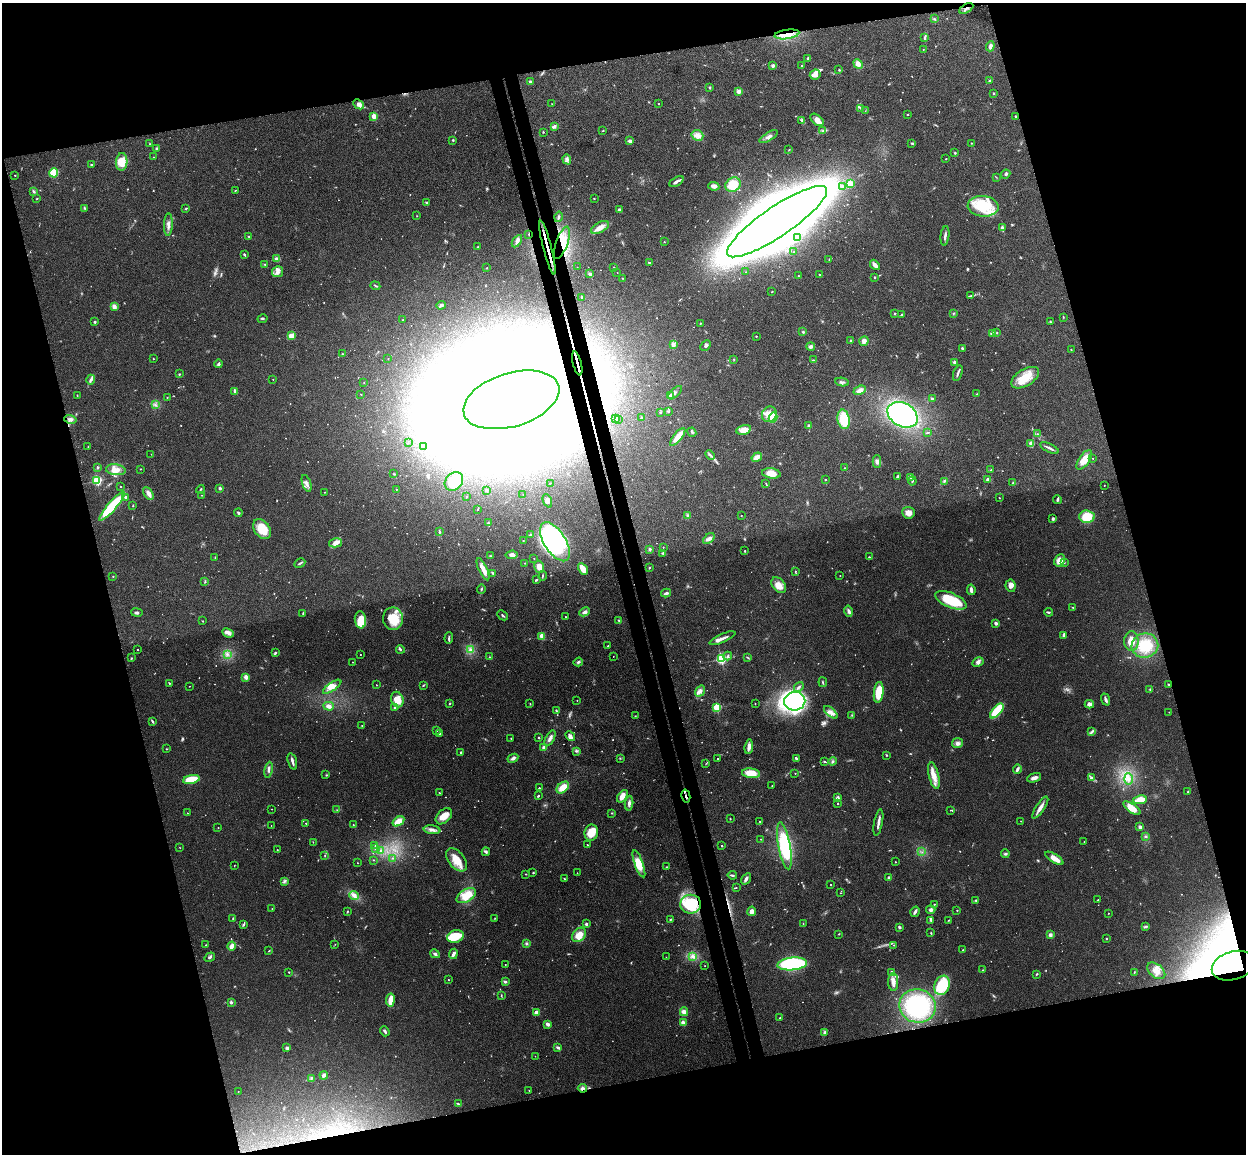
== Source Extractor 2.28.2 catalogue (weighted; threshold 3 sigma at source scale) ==
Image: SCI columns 58-5031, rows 153-4760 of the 5088 x 5029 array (HDU 1 of 3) = the unmasked area's bounding box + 8 px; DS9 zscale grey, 4 x 4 block average (1 PNG px = mean of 4 x 4 image px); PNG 1248 x 1156 px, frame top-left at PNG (2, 3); each listed source drawn as its Kron ellipse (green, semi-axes under 4 px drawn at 4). Shown black and unused: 31% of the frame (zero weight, under 3 of 4 exposures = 6% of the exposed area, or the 3 px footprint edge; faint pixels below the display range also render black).
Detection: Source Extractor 2.28.2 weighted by HDU 2 'WHT'. Background 0.0709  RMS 0.0075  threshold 0.0339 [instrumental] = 3 sigma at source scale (4.5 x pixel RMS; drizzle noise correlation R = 1.50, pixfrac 1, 0.05/0.05 arcsec/px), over >= 5 px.
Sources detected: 911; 30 too faint to see at this stretch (4 x 4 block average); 55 inside a brighter object's white glare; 7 cosmic-ray / hot-pixel residue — neither listed nor drawn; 13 coinciding with a brighter row at this scale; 34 inside a brighter listed object's ellipse — not listed separately; of the other 772, all 500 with FLUX_AUTO >= 1.8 (the completeness limit of this list) listed and drawn (272 fainter detections not listed), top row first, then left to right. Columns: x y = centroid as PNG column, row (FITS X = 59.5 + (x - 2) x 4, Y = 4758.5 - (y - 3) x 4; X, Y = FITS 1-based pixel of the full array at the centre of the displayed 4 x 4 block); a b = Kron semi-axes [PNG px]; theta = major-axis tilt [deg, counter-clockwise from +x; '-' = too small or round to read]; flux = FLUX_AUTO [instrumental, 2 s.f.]
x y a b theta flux
966 8 8 3 30 14
934 19 3 2 - 4.2
787 34 12 4 8 48
924 38 4 2 - 6.1
990 46 5 3 - 15
923 49 2 2 - 2
808 59 3 2 - 7.6
858 64 5 4 - 27
773 66 4 3 - 8.1
802 66 3 2 - 2.6
839 70 2 2 - 3
815 74 5 4 - 32
990 81 4 2 - 5.7
530 82 2 2 - 8.8
710 88 3 2 - 3.3
739 91 3 3 - 22
994 93 2 2 - 3.8
359 104 6 4 -42 18
552 104 2 2 - 1.9
659 104 2 2 - 4.3
861 108 2 2 - 2.9
865 111 2 2 - 1.8
908 115 2 2 - 2.8
374 116 2 2 - 140
1016 116 3 2 - 4.3
802 120 4 2 - 5.5
817 120 7 4 -41 27
554 126 4 3 - 9.4
603 131 2 2 - 2.4
823 131 3 2 - 4.5
543 132 2 2 - 3.6
697 135 6 5 - 24
769 137 10 3 32 18
453 140 2 2 - 5
630 141 4 3 - 14
912 143 4 2 - 5.3
971 143 2 2 - 3.4
150 144 3 2 - 3.1
156 149 3 2 - 4.5
789 150 2 2 - 2.7
955 153 3 2 - 4
153 157 2 2 - 1.8
567 159 5 3 - 12
946 159 2 2 - 3.8
122 162 9 5 85 71
91 165 3 2 - 4.6
54 173 4 4 - 100
1006 174 5 2 - 6.1
15 175 2 2 - 2.6
996 177 2 2 - 2.1
676 182 8 2 29 21
850 183 2 2 - 130
733 185 8 7 - 110
714 186 5 3 - 19
842 187 3 2 - 5.9
235 190 3 2 - 2.2
33 191 3 2 - 6.2
37 199 2 2 - 3.5
594 199 2 2 - 2.6
427 203 4 2 - 9.4
983 206 15 10 -4 170
84 208 3 2 - 3
186 209 3 2 - 3.9
619 210 4 3 - 8.3
417 216 2 2 - 2.3
558 217 5 2 - 8.4
777 222 59 15 34 18000
168 225 11 3 88 20
600 227 10 5 29 37
1002 228 4 2 - 14
529 234 2 2 - 5.2
249 236 3 2 - 3.3
945 236 10 2 83 13
797 238 2 2 - 2.7
517 241 7 4 56 18
664 242 2 2 - 1.9
562 243 17 6 70 77
478 247 2 2 - 2.4
547 247 28 2 -75 60
794 252 2 2 - 2.1
244 254 3 2 - 7.2
277 259 4 3 - 22
829 259 2 2 - 1.8
650 263 3 2 - 7.1
265 264 3 2 - 3.3
875 265 6 3 -49 19
577 267 2 2 - 2.2
614 267 2 2 - 2.3
486 268 2 2 - 2.7
277 272 6 5 - 21
617 272 2 2 - 2.1
746 272 2 2 - 2.6
590 274 3 2 - 13
819 274 2 2 - 2.3
799 276 2 2 - 2.5
875 277 2 2 - 7.2
622 278 2 2 - 3
375 286 5 2 - 4.6
772 292 2 2 - 2.8
971 296 4 2 - 5.7
582 297 2 2 - 7
441 305 5 3 - 8.2
114 307 4 3 - 25
895 313 2 2 - 16
902 314 4 2 - 4
953 314 2 2 - 3.7
1063 317 3 2 - 2.6
263 319 5 2 - 5.6
403 320 2 2 - 2.3
1050 321 3 2 - 2.9
95 322 3 2 - 4.9
700 323 2 2 - 5.3
803 332 3 2 - 4.3
997 332 2 2 - 2.7
992 334 4 3 - 15
292 336 4 3 - 41
756 336 2 2 - 4.8
850 340 2 2 - 2.3
864 341 5 4 - 18
673 344 2 2 - 27
706 345 6 3 47 9.4
811 346 4 3 - 12
962 348 3 2 - 5.2
1071 350 2 2 - 2.1
342 354 2 2 - 2.8
153 359 2 2 - 4.6
388 359 2 2 - 1.9
734 359 2 2 - 2.6
813 360 3 2 - 4.2
955 362 2 2 - 54
577 363 12 2 -76 130
218 364 4 3 - 7.8
958 373 8 2 72 11
180 374 2 2 - 3
1025 378 15 8 32 100
273 379 2 2 - 2.3
91 380 5 3 - 11
842 382 7 2 -8 9.3
364 383 2 2 - 2.2
860 390 6 3 24 23
235 391 4 2 - 18
675 393 8 2 43 9.7
361 394 2 2 - 3.1
977 394 3 2 - 4.2
77 395 2 2 - 2.1
670 395 3 2 - 5.2
167 397 2 2 - 2
933 399 3 3 - 6.3
511 400 49 26 17 52000
156 405 2 2 - 3.8
668 411 3 2 - 3.6
660 412 2 2 - 3.8
769 414 8 7 - 42
902 415 16 11 -30 790
641 418 2 2 - 4.3
773 418 5 4 - 120
70 419 6 4 -14 16
616 419 3 2 - 3.1
618 419 2 2 - 4.8
844 419 10 6 -80 140
808 425 3 2 - 4.8
744 430 7 4 13 53
692 432 5 2 - 5.2
927 433 3 2 - 3.4
1037 434 2 2 - 2.8
678 437 11 3 51 58
408 443 2 2 - 2.3
1031 444 2 2 - 30
88 446 2 2 - 2.1
424 447 2 2 - 8.4
1049 448 10 2 -25 13
151 454 2 2 - 2.4
710 455 5 2 - 7.2
757 457 5 3 - 27
1093 458 2 2 - 3.2
1084 460 11 5 55 63
877 461 6 3 -89 13
98 467 3 2 - 4.2
845 468 2 2 - 2.2
141 469 2 2 - 1.8
116 470 10 5 -7 38
991 470 2 2 - 3.4
771 473 9 5 -8 53
394 474 2 2 - 3
898 477 3 3 - 9.6
911 477 3 3 - 16
987 479 3 2 - 8
97 480 2 2 - 610
825 480 2 2 - 2.6
454 481 10 8 48 70
912 481 4 2 - 3.9
944 481 3 2 - 4.9
307 483 9 3 -70 15
550 483 2 2 - 2
1013 483 2 2 - 4.6
766 484 2 2 - 3
1104 485 2 2 - 3
120 487 2 2 - 4.6
220 488 2 2 - 34
200 489 4 2 - 4.6
396 489 2 2 - 2.9
487 490 3 2 - 3.3
324 492 2 2 - 3.2
148 493 7 3 -60 27
202 495 2 2 - 1.8
523 495 2 2 - 1.9
126 497 2 2 - 38
466 497 2 2 - 2.6
999 498 2 2 - 2.5
1057 500 4 3 - 8.1
547 501 7 4 -67 14
112 506 18 4 49 280
133 506 2 2 - 2.9
478 509 3 2 - 2.8
238 513 4 2 - 6.8
908 513 6 6 - 27
741 515 2 2 - 2
688 516 4 3 - 7.3
1087 517 7 6 - 130
1053 519 3 2 - 8.1
488 523 2 2 - 5
262 529 11 7 -55 110
439 531 2 2 - 2.6
530 535 2 2 - 8.7
709 539 7 4 42 15
523 540 2 2 - 2.3
555 542 22 11 -58 390
335 543 7 4 12 21
663 547 2 2 - 2.9
650 549 2 2 - 34
745 551 2 2 - 7.1
663 553 4 2 - 7.3
512 555 6 3 6 13
490 556 3 2 - 3.6
869 557 2 2 - 4.1
215 558 3 2 - 2.3
534 558 2 2 - 2.6
1060 560 6 5 - 49
1064 562 2 2 - 3.2
300 563 6 2 27 7.3
525 563 2 2 - 1.9
539 567 6 4 -77 36
649 568 2 2 - 5.7
483 569 12 3 -65 40
583 569 6 4 -60 39
795 571 2 2 - 3.1
493 573 4 3 - 5.6
543 576 4 2 - 4.4
840 576 2 2 - 2.8
113 577 2 2 - 2
536 580 4 2 - 6.1
205 582 3 2 - 4
779 585 9 6 -51 40
1011 586 6 5 - 24
481 589 5 2 - 5.9
971 590 5 3 - 16
666 593 5 2 - 9.7
951 600 17 7 -23 170
1073 607 2 2 - 2.6
849 611 5 3 - 12
137 612 6 2 -10 7.5
585 612 5 4 - 12
1048 612 4 2 - 5.7
303 613 3 2 - 4.3
502 615 5 2 - 6.4
566 617 2 2 - 3.3
393 619 11 10 - 110
360 620 8 5 -84 100
203 621 2 2 - 6.4
619 621 2 2 - 3.9
996 623 2 2 - 43
228 633 6 3 -24 16
1064 635 3 2 - 15
542 636 2 2 - 160
449 638 6 2 88 7.3
722 638 14 2 24 21
1131 641 10 7 89 49
608 646 2 2 - 4.3
1145 646 13 12 - 100
400 649 4 2 - 5.8
470 649 3 2 - 8.4
138 650 2 2 - 5
275 653 3 3 - 6.9
227 654 3 2 - 8
360 655 2 2 - 3.3
613 656 2 2 - 1.8
728 656 4 2 - 7.1
490 657 3 2 - 3.1
747 657 3 2 - 3.4
131 658 3 2 - 3.2
721 659 2 2 - 700
352 662 2 2 - 2.7
578 662 5 3 - 9.3
978 662 6 4 28 15
246 677 2 2 - 85
823 682 5 2 - 4.4
169 683 2 2 - 3.6
1168 684 2 2 - 4.1
376 685 2 2 - 2.9
423 685 3 2 - 3.3
189 686 2 2 - 2.2
332 687 11 4 34 29
799 687 5 2 - 10
1150 689 2 2 - 2.9
700 691 6 4 52 20
879 692 10 5 83 120
397 700 8 6 -67 63
577 700 2 2 - 2.1
1106 700 6 2 -70 13
795 701 11 9 11 840
450 703 2 2 - 5
530 704 2 2 - 3.4
755 704 2 2 - 1.9
1089 704 4 4 - 16
329 706 5 3 - 22
394 708 2 2 - 4.3
717 708 2 2 - 420
556 711 3 2 - 3.7
997 711 9 4 49 180
831 712 8 4 -42 23
1169 712 2 2 - 2.2
852 715 2 2 - 3.4
635 716 2 2 - 2
152 721 4 2 - 6.5
362 725 2 2 - 2.4
437 731 2 2 - 2
1091 732 3 2 - 5.4
439 733 3 2 - 4.4
570 736 5 3 - 16
539 737 2 2 - 4.2
511 738 2 2 - 2.1
550 738 9 3 62 18
957 743 5 5 - 16
749 747 7 2 82 28
544 748 3 2 - 14
166 749 2 2 - 2.4
577 751 2 2 - 2.8
461 752 2 2 - 13
886 755 2 2 - 3.5
513 758 5 3 - 15
620 758 2 2 - 2.6
718 758 2 2 - 2.6
796 758 3 2 - 8.5
833 761 4 2 - 6.3
292 762 9 2 -73 16
825 762 4 2 - 4.5
706 764 3 2 - 2.2
1017 769 5 2 - 15
268 770 8 2 80 12
751 773 9 5 -7 87
795 773 2 2 - 2.1
326 775 2 2 - 2.7
934 776 13 5 -77 51
1091 777 4 3 - 7.6
1034 778 7 3 20 19
191 779 8 4 12 120
1128 779 5 3 - 14
772 786 2 2 - 1.8
563 787 7 4 42 60
539 788 3 3 - 4.6
1188 791 2 2 - 3.5
439 792 3 2 - 1.9
538 796 2 2 - 6.2
622 796 7 4 55 36
686 796 6 2 -77 7.6
838 798 3 3 - 15
1140 800 7 3 8 90
629 803 7 3 86 15
838 804 2 2 - 4.4
1040 808 13 3 56 29
1132 808 10 4 -36 53
272 809 2 2 - 1.8
337 810 2 2 - 2.4
950 810 2 2 - 1.8
187 813 2 2 - 1.9
611 813 2 2 - 2.7
444 816 9 6 44 43
730 819 2 2 - 2.8
398 821 6 4 32 58
760 821 2 2 - 2.2
1021 821 2 2 - 2.2
878 822 13 2 80 25
306 823 2 2 - 3.9
353 825 2 2 - 2.5
271 826 2 2 - 1.8
1140 827 2 2 - 65
218 828 2 2 - 3.8
432 830 8 3 -7 18
591 833 8 6 80 71
1146 836 3 2 - 5
761 839 2 2 - 2.7
1084 841 2 2 - 1.8
313 842 2 2 - 2.1
587 845 2 2 - 3.7
375 846 2 2 - 1.9
722 846 2 2 - 7.3
784 846 24 6 -79 260
180 848 2 2 - 1.8
375 848 2 2 - 8.1
277 850 2 2 - 2.1
381 850 2 2 - 5.4
486 852 4 3 - 7.3
922 852 2 2 - 2.1
1005 854 4 3 - 7.6
325 856 3 2 - 2.5
392 858 2 2 - 2.6
1054 858 10 3 -33 45
373 860 2 2 - 1.9
457 860 13 8 -52 74
895 862 2 2 - 2.7
357 863 2 2 - 2.1
639 864 14 4 -70 77
234 866 2 2 - 2
666 867 2 2 - 2.4
533 873 2 2 - 4.6
577 873 2 2 - 2
526 874 3 2 - 2.7
732 875 4 2 - 6.5
889 877 3 3 - 5.5
564 879 3 2 - 2.9
746 879 6 3 56 14
285 881 3 3 - 7.2
830 885 2 2 - 3.6
736 888 3 2 - 2.5
841 893 2 2 - 2.2
354 896 5 3 - 16
466 896 11 6 31 95
976 900 3 2 - 4.6
1098 900 2 2 - 3.9
691 904 10 9 - 240
934 904 2 2 - 3.3
272 909 2 2 - 2.5
931 910 4 4 - 11
957 910 2 2 - 6
347 911 2 2 - 3.5
752 911 4 4 - 22
915 912 5 2 - 13
1108 913 2 2 - 2.2
495 918 2 2 - 1.9
233 919 3 2 - 3.9
670 919 3 2 - 3.9
931 920 3 2 - 5.9
949 920 3 2 - 3.9
803 923 2 2 - 1.9
586 924 2 2 - 37
243 925 3 2 - 5.4
899 927 3 3 - 6.5
1145 927 3 2 - 3.7
931 933 2 2 - 3.4
839 934 2 2 - 3.1
579 935 8 6 49 62
1050 935 3 3 - 12
455 936 8 6 19 50
1106 939 2 2 - 2.9
335 944 2 2 - 2.5
526 944 3 2 - 6.8
206 945 2 2 - 3.2
894 945 2 2 - 2.3
231 946 4 3 - 21
963 950 2 2 - 2.4
269 951 3 2 - 2.4
435 954 5 3 - 10
453 954 5 2 - 32
693 956 3 3 - 11
210 957 5 2 - 6.5
666 957 2 2 - 1.8
505 964 2 2 - 2.4
792 964 15 6 6 560
705 966 2 2 - 2.5
1233 966 22 14 17 950
982 970 2 2 - 2
1156 971 10 6 -39 42
289 972 2 2 - 4.9
892 972 4 2 - 10
1134 972 2 2 - 3.1
1037 974 3 2 - 4
448 980 2 2 - 3.9
505 982 3 2 - 9.1
893 982 9 5 -90 25
942 985 10 7 70 200
501 995 3 2 - 3.3
390 1000 6 2 82 77
231 1002 3 2 - 6.6
917 1006 18 16 -12 460
684 1012 4 4 - 23
537 1013 3 3 - 32
780 1018 2 2 - 3.4
683 1023 2 2 - 88
548 1024 4 2 - 19
385 1031 5 2 - 9.8
824 1032 4 3 - 7.2
558 1047 4 4 - 7.5
287 1048 3 3 - 9.2
535 1056 2 2 - 1.8
324 1075 4 3 - 14
311 1078 4 2 - 4.7
582 1088 4 4 - 13
529 1090 2 2 - 2.4
238 1092 2 2 - 2.8
458 1104 4 2 - 3.6
Overlapping masked pixels (flux is a lower limit): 11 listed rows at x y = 966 8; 787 34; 529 234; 562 243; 547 247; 577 363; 511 400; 686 796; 691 904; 1233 966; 582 1088
Diffuse or blended objects may show on this block-average render without a row.